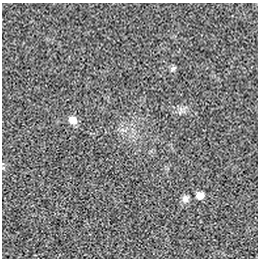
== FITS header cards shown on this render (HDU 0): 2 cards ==
NAXIS1  =                  256 / length of data axis 1
NAXIS2  =                  256 / length of data axis 2

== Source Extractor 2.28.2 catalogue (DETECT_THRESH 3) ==
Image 256 x 256 px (HDU 0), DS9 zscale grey, 1 PNG px = 1 image px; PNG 260 x 260 px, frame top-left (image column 1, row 256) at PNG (2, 3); no overlay
Background 2.91e-05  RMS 0.0028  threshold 0.00844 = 3 sigma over >= 5 px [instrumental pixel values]
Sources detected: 4; all 4 listed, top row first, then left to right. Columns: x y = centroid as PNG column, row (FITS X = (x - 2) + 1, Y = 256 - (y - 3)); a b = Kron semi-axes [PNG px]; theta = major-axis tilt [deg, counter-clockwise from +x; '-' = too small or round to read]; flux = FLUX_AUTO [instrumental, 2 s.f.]
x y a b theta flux
173 68 8 4 36 0.36
73 120 9 8 - 1.6
200 196 7 7 - 1.4
185 199 9 8 - 0.82